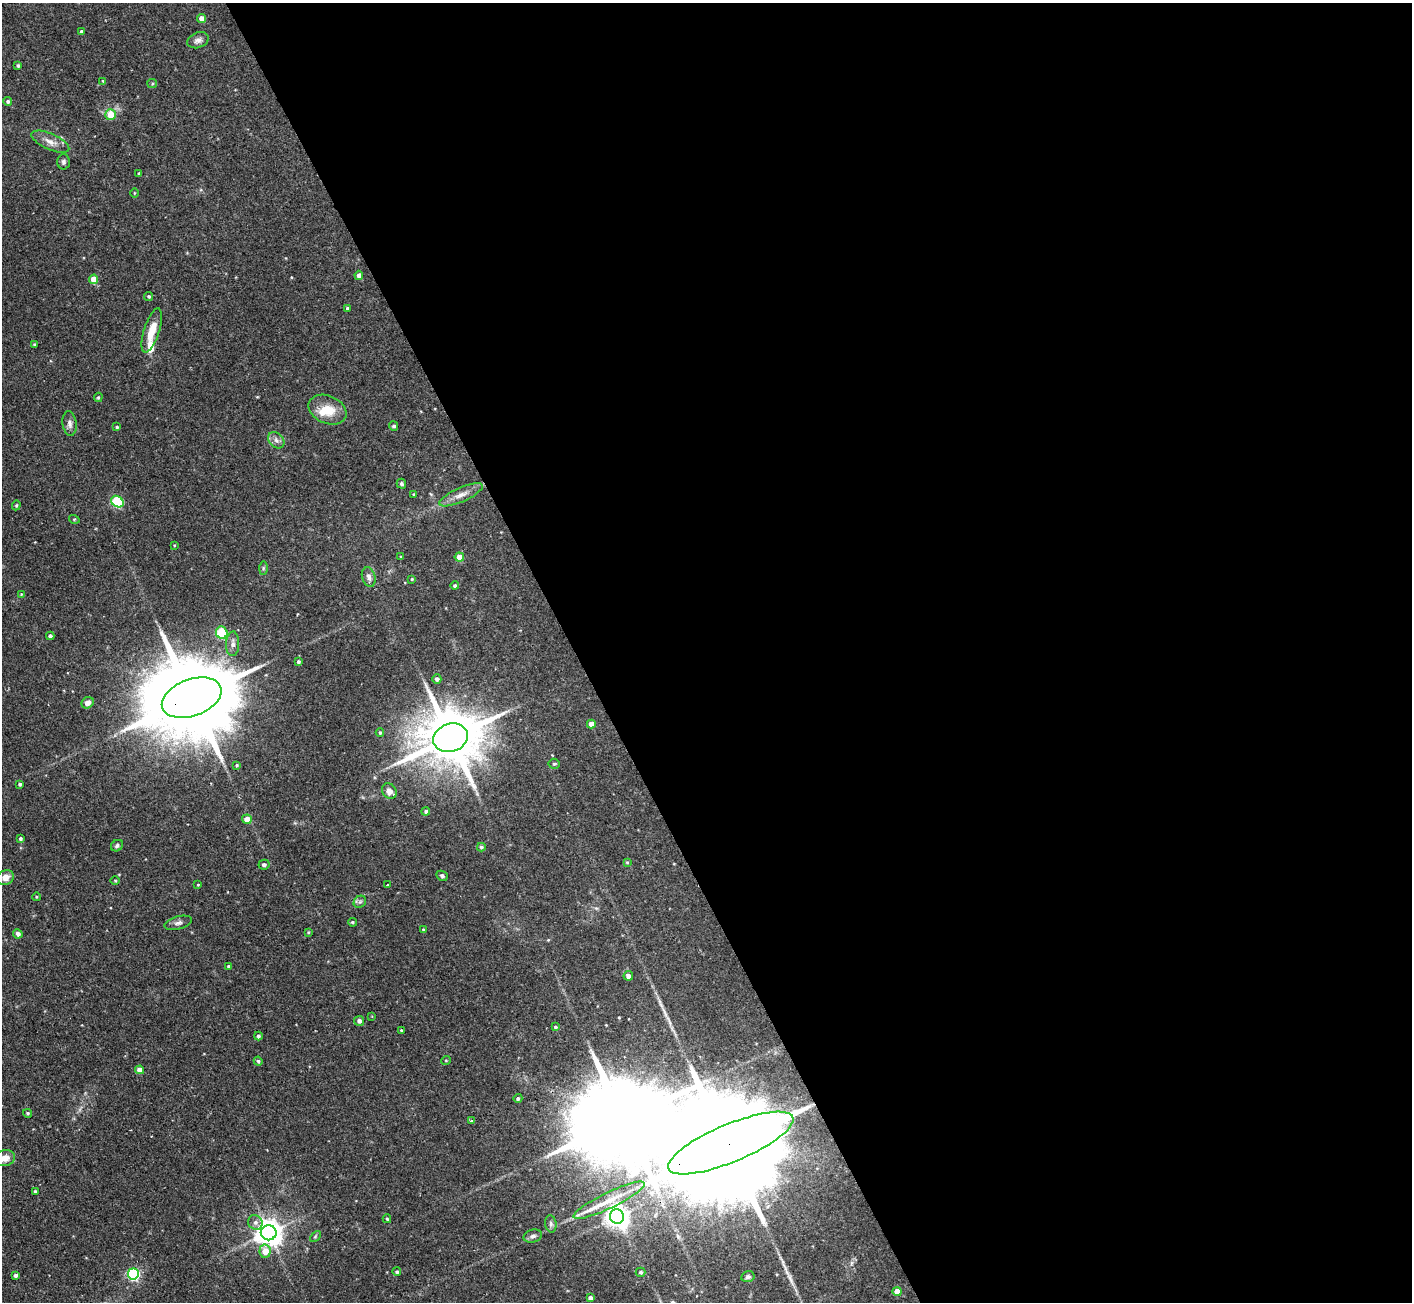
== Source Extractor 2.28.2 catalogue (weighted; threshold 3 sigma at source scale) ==
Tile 8 of 4 x 4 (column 4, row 2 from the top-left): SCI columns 4232-5641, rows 2745-4044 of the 5641 x 5624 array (HDU 1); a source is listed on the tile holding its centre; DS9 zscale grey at full resolution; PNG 1414 x 1304 px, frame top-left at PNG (2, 3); each listed source drawn as its Kron ellipse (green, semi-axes under 4 px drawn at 4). Shown black and unused: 59% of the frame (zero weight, under 2 of 3 exposures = <1% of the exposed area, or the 3 px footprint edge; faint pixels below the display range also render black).
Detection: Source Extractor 2.28.2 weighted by HDU 2 'WHT'; one run over the whole footprint, this tile lists its part. Background 0.094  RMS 0.0058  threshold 0.0261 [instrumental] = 3 sigma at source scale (4.5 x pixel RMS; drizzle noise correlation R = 1.50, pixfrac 1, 0.05/0.05 arcsec/px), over >= 5 px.
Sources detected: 110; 3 inside a brighter object's white glare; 2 long thin detections or spike segments (spike, bleed or trail) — neither listed nor drawn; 2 inside a brighter listed object's ellipse — not listed separately; the other 103 listed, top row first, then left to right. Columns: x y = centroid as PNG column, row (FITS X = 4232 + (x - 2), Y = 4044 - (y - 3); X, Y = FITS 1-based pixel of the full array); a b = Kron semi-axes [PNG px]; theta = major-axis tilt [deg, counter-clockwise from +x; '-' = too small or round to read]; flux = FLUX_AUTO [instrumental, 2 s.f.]
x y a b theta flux
202 18 4 4 - 5.4
81 31 3 3 - 0.96
198 40 11 7 22 2.5
18 65 4 4 - 1
103 81 4 3 - 0.61
152 83 5 4 - 0.69
8 101 4 4 - 1.2
111 115 5 5 - 11
50 142 20 8 -24 4.8
63 162 7 6 - 1.3
139 173 3 2 - 0.61
134 193 5 3 - 0.46
359 275 4 4 - 2.9
94 279 4 4 - 9.4
149 296 4 4 - 0.9
347 308 4 4 - 0.73
152 330 23 7 72 9.5
35 344 3 3 - 0.86
98 397 4 4 - 0.73
327 410 20 14 -24 12
70 424 12 7 -83 2.5
394 426 5 4 - 1.1
117 427 3 3 - 0.88
276 440 9 7 -45 2.3
401 484 5 4 - 1.2
414 494 4 3 - 0.44
461 495 23 7 24 5
117 502 7 5 -37 46
16 505 5 4 - 0.65
74 519 5 3 - 0.51
174 545 4 2 - 0.41
401 557 3 3 - 0.73
459 557 4 4 - 9.1
263 568 7 4 89 1
369 577 10 6 -74 2.4
412 579 4 3 - 0.52
455 586 4 4 - 1.3
21 594 4 4 - 0.52
222 633 6 5 - 30
50 636 4 4 - 1.4
233 644 12 6 88 2.7
298 662 4 3 - 1.2
437 679 4 4 - 1.9
192 698 31 18 20 11000
88 703 6 5 - 2.9
591 724 4 4 - 5.5
380 732 4 3 - 0.79
451 738 18 14 19 4200
554 764 5 5 - 0.83
237 765 4 4 - 0.72
20 784 4 4 - 1.1
389 791 8 6 -56 4.4
426 811 4 4 - 1.1
247 819 5 4 - 6.1
20 838 4 4 - 1.1
117 846 6 5 - 1.3
481 847 4 4 - 0.98
627 862 3 3 - 0.61
264 865 5 5 - 1.4
442 876 6 5 - 1.1
5 878 8 7 - 4.3
115 881 4 3 - 0.49
198 885 3 3 - 0.42
388 885 3 3 - 1.1
36 897 4 3 - 0.44
360 902 7 5 43 1.4
352 922 4 3 - 0.81
178 923 14 6 15 2.3
423 930 3 3 - 0.64
308 932 4 3 - 0.51
18 934 5 4 - 2
229 966 4 3 - 1.6
628 976 4 4 - 2.4
372 1017 3 2 - 0.46
359 1021 5 5 - 2
555 1027 4 3 - 0.74
401 1030 3 3 - 0.6
258 1036 4 4 - 1.1
446 1060 5 3 - 0.5
258 1061 4 4 - 1
140 1070 4 4 - 4.5
518 1098 4 4 - 1
27 1113 4 3 - 0.82
471 1121 3 3 - 3.2
731 1143 67 19 23 35000
5 1158 10 8 14 5.6
35 1191 3 3 - 1
609 1200 39 8 26 12
617 1216 7 7 - 450
387 1219 4 3 - 0.7
255 1222 7 7 - 2.2
551 1224 9 5 -80 1.5
269 1233 8 7 - 640
315 1236 6 4 44 0.74
533 1236 9 6 15 1.8
265 1251 6 5 - 8.8
397 1272 4 4 - 0.96
640 1272 5 4 - 1.1
133 1274 5 5 - 76
16 1275 4 3 - 1.5
748 1277 6 5 - 1.3
897 1291 4 4 - 6.6
590 1298 4 4 - 2.3
Overlapping masked pixels (flux is a lower limit): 2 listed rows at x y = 192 698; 731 1143
Isophote crosses this tile's border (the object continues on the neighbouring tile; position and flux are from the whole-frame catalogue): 1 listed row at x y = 5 1158